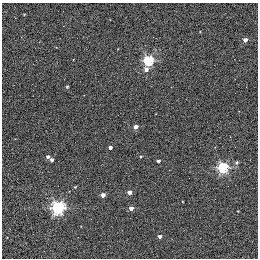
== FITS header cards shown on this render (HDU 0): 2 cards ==
NAXIS1  =                  256 / STANDARD FITS FORMAT
NAXIS2  =                  256 / STANDARD FITS FORMAT

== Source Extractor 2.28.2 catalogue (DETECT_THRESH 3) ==
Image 256 x 256 px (HDU 0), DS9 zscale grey, 1 PNG px = 1 image px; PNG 260 x 260 px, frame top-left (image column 1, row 256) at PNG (2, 3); no overlay
Background 0.261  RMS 4.8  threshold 14.3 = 3 sigma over >= 5 px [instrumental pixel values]
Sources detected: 20; all 20 listed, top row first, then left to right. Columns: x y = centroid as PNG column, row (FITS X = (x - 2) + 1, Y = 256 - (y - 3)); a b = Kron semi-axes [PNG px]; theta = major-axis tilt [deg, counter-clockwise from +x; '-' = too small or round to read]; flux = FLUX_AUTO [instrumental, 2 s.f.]
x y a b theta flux
24 14 3 2 - 250
245 40 4 3 - 2000
148 61 5 5 - 29000
146 69 5 4 - 1600
67 87 4 3 - 450
135 127 4 3 - 2900
110 147 3 3 - 1300
140 156 4 3 - 350
48 157 4 3 - 1000
52 160 4 3 - 1300
158 161 3 3 - 890
236 162 6 5 - 540
223 168 5 5 - 38000
75 187 4 3 - 320
129 192 4 3 - 2600
103 195 4 3 - 2700
58 208 6 5 - 61000
131 208 3 3 - 2400
238 211 2 2 - 230
159 236 3 3 - 1200

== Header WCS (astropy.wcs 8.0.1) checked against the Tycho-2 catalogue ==
Header WCS as astropy/WCSLIB reads it (applying the file's SIP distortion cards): RA---TAN-SIP/DEC--TAN-SIP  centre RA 20:00:38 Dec +22:42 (300.16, +22.70 deg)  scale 1.22 arcsec/px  FOV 5.2' x 5.2'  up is +79 deg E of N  parity normal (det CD < 0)
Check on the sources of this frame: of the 20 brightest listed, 3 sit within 1.5 arcsec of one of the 5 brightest Tycho-2 stars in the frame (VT <= 11.35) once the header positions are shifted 0.46 arcsec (0.40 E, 0.23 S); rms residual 0.43 arcsec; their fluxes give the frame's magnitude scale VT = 19.66 - 2.5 log10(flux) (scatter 0.17 mag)
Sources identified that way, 3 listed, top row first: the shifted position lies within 1.5 arcsec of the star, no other Tycho-2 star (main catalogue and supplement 1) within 3.0 arcsec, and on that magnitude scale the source's flux lands within +1.5 / -3 mag of the star's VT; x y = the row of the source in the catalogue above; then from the Tycho-2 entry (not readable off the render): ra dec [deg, ICRS J2000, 3 dp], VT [Tycho-2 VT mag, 2 dp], TYC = Tycho-2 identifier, HIP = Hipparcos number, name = IAU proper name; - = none
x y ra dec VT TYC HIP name
135 127 300.159 +22.702 11.00 2141-1346-1 - -
75 187 300.142 +22.678 11.35 2141-1182-1 - -
103 195 300.137 +22.687 11.25 2141-1124-1 - -